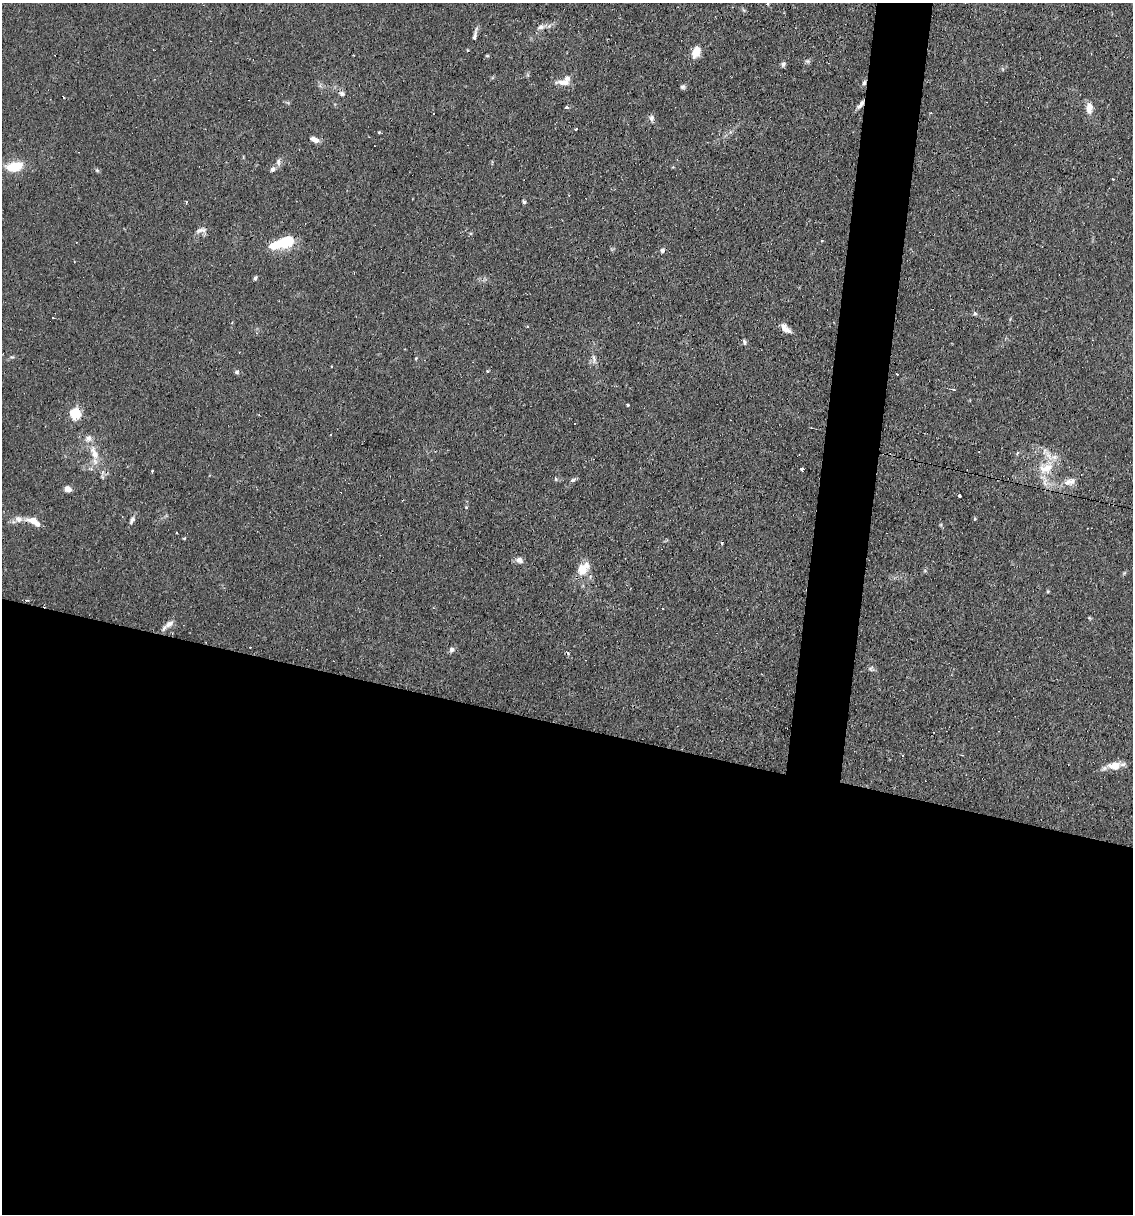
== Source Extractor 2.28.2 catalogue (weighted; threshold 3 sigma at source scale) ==
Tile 14 of 4 x 4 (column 2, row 4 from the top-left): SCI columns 1365-2495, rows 1-1212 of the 4873 x 4847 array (HDU 1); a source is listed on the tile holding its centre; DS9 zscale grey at full resolution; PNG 1135 x 1216 px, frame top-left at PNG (2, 3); no overlay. Shown black and unused: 44% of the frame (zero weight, under 2 of 3 exposures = <1% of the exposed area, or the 3 px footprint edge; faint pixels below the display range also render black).
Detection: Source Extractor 2.28.2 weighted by HDU 2 'WHT'; one run over the whole footprint, this tile lists its part. Background 0.082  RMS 0.0055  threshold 0.0245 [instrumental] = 3 sigma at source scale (4.5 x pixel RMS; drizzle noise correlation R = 1.50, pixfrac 1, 0.05/0.05 arcsec/px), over >= 5 px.
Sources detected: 84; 13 cosmic-ray / hot-pixel residue — not listed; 4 inside a brighter listed object's ellipse — not listed separately; the other 67 listed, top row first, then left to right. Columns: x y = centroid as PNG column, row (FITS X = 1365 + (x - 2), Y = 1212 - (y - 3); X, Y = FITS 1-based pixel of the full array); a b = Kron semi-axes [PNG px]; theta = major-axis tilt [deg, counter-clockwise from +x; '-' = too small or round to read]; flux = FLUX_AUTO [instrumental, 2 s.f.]
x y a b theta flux
768 3 5 4 - 0.65
541 27 14 6 22 2.7
475 35 15 4 77 2
467 50 4 3 - 0.39
696 52 11 8 67 8
487 56 5 3 - 0.49
807 61 6 6 - 1
783 64 7 6 - 1.3
563 82 20 7 1 4.3
864 83 7 5 71 1.3
683 87 7 6 - 1.1
342 93 8 6 -41 1.6
861 104 11 4 52 2.3
566 107 3 3 - 9.1
1089 108 15 8 87 4.4
651 118 8 7 - 1.8
576 129 3 3 - 1.2
379 132 4 3 - 0.46
314 140 10 5 -22 2.9
278 162 10 6 -90 1.7
14 167 22 12 11 11
273 169 8 6 48 1.6
97 170 6 5 - 0.79
186 202 3 2 - 0.63
524 202 5 4 - 0.93
201 230 16 6 6 2.4
821 240 3 3 - 2.4
284 242 27 10 20 21
662 251 5 4 - 1.7
255 278 5 4 - 1.1
53 318 3 2 - 0.3
785 328 15 7 -44 4
744 342 7 5 -65 1.1
416 358 4 3 - 0.48
594 359 13 5 -89 2.3
487 371 4 3 - 0.52
237 372 6 5 - 1.1
954 390 5 3 - 0.71
628 405 3 3 - 7
75 414 6 5 - 51
812 428 3 2 - 0.45
94 453 24 10 -71 8.3
1046 468 24 13 33 12
802 469 4 3 - 4.7
152 470 3 2 - 0.67
573 480 8 4 40 1.2
1070 482 18 9 17 4.9
68 489 7 6 - 3.2
959 495 4 3 - 2.4
466 507 4 4 - 0.51
18 519 11 9 -25 3.3
975 519 5 4 - 0.58
132 520 11 6 62 1.7
33 521 15 7 -27 6.8
176 533 3 3 - 1.3
519 560 9 6 -12 2.7
582 568 15 14 - 7.7
1124 573 6 4 46 0.68
26 600 4 3 - 0.91
663 608 3 3 - 2.8
1089 618 5 5 - 0.59
169 624 13 8 33 3.2
452 649 7 7 - 1.8
871 669 9 7 -26 1.3
902 755 3 3 - 0.89
962 755 3 2 - 0.44
1115 766 15 10 0 7.8
Overlapping masked pixels (flux is a lower limit): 2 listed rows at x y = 864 83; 861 104
Isophote crosses this tile's border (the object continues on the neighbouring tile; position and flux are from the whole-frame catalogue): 1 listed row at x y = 768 3